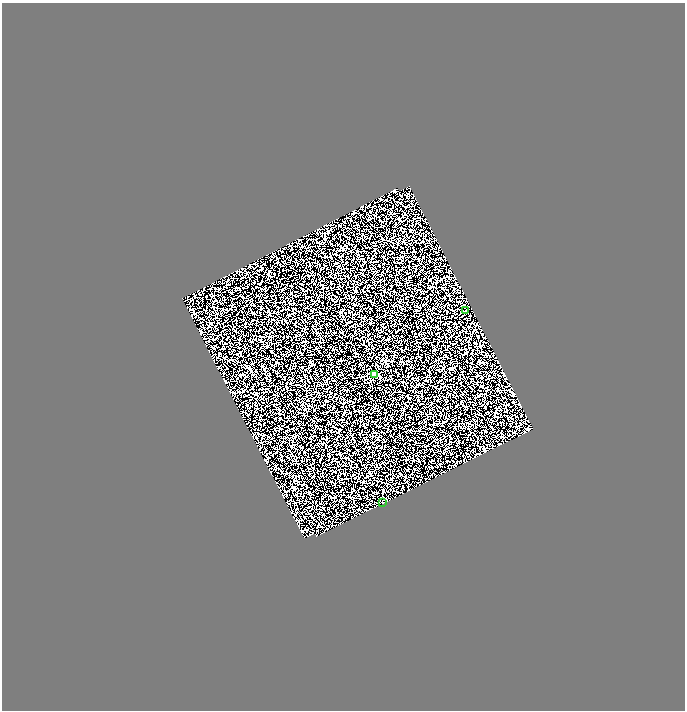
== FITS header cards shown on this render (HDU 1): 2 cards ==
NAXIS1  =                 1366
NAXIS2  =                 1416

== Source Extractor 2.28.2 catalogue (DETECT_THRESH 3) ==
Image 1366 x 1416 px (HDU 1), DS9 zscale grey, zoomed out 1/2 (1 PNG px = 2 x 2 image px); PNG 687 x 712 px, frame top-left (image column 2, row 1415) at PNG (2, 3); each listed source drawn as its Kron ellipse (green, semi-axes under 4 px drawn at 4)
Background -0.233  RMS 2.7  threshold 8.09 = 3 sigma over >= 5 px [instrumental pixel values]
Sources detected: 7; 4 cannot appear on this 1/2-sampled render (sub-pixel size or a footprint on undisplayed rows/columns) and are neither listed nor drawn; the other 3 listed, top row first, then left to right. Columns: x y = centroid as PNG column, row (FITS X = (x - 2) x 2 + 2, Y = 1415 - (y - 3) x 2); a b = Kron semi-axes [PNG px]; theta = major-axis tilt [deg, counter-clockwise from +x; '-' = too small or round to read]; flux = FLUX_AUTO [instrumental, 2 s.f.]
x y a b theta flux
466 310 2 1 - 490
374 375 3 2 - 10000
383 503 2 1 - 440
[4 sub-pixel or undisplayed-footprint detections neither listed nor drawn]